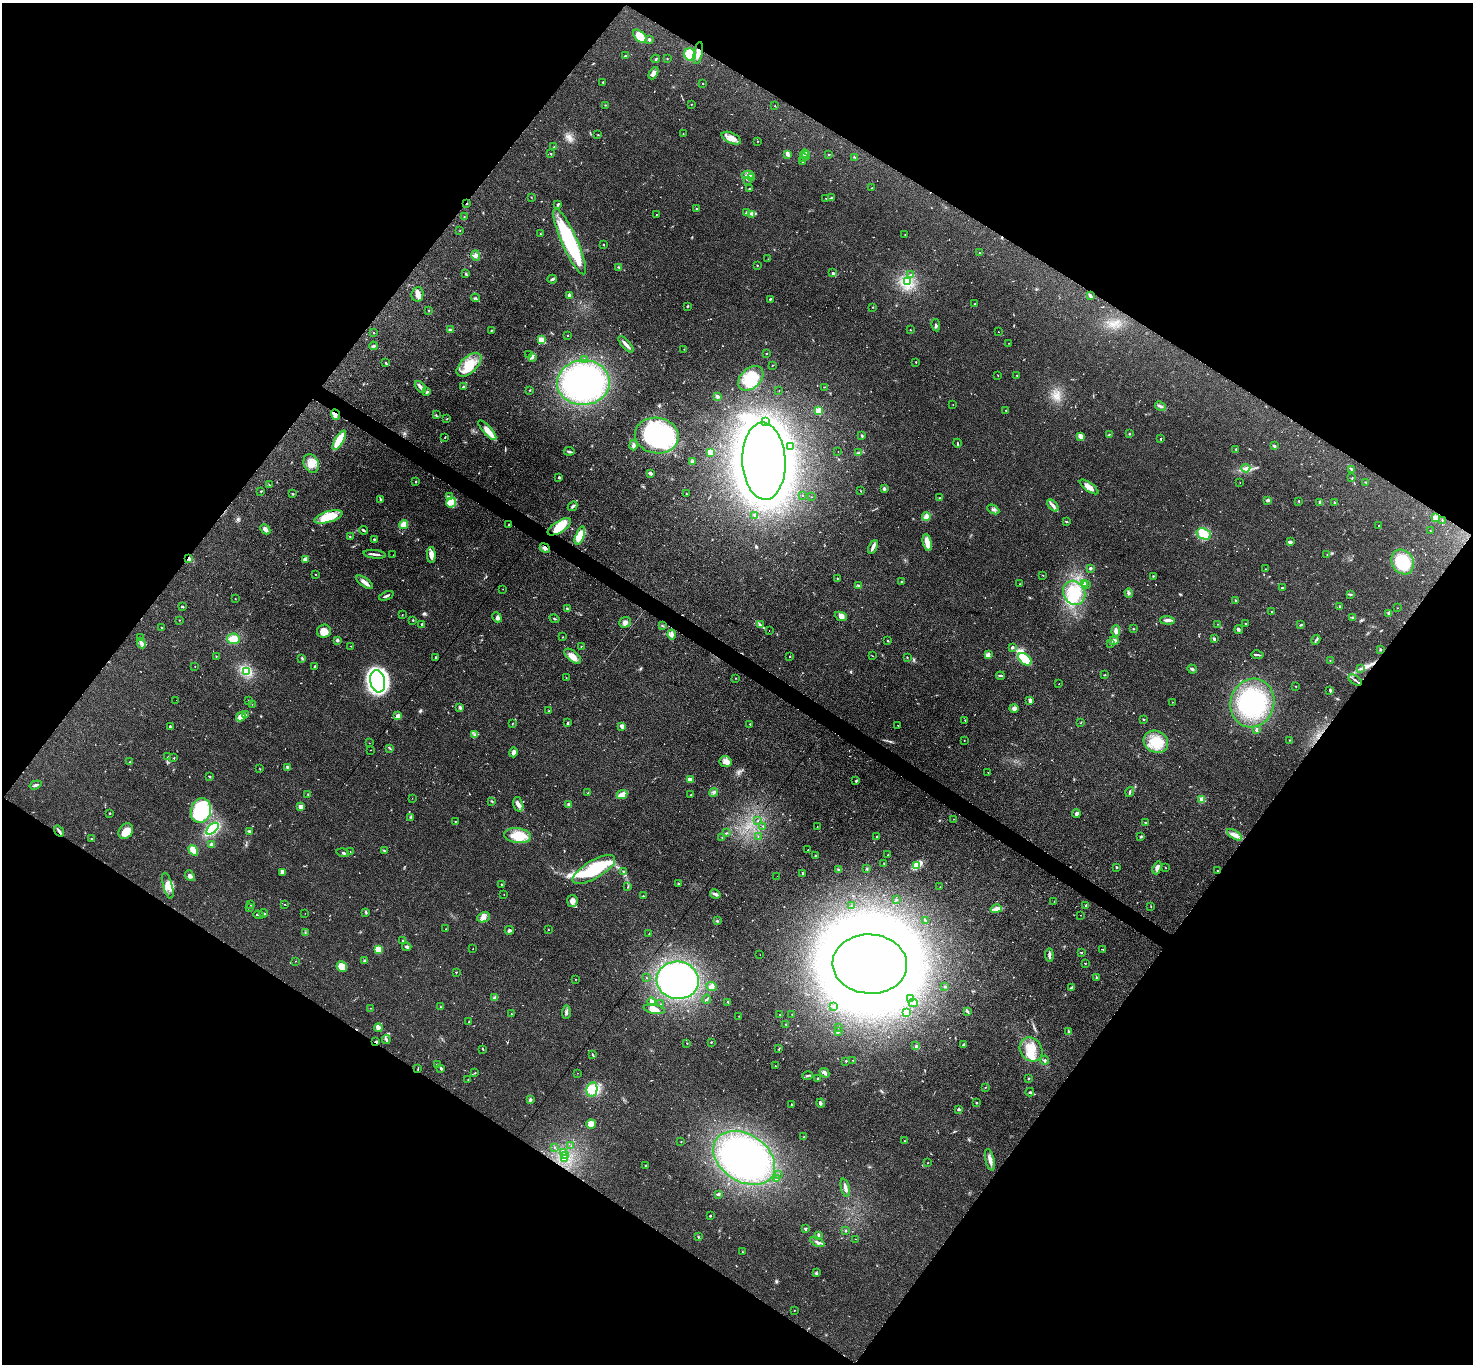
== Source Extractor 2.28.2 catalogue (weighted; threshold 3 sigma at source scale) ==
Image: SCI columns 47-5930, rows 310-5756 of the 6061 x 6051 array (HDU 1 of 3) = the unmasked area's bounding box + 8 px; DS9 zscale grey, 4 x 4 block average (1 PNG px = mean of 4 x 4 image px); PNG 1475 x 1366 px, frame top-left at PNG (2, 3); each listed source drawn as its Kron ellipse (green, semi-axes under 4 px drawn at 4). Shown black and unused: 49% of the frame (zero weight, under 3 of 4 exposures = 1% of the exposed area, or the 3 px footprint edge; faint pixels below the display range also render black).
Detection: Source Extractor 2.28.2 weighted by HDU 2 'WHT'. Background 0.12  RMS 0.0068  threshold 0.0307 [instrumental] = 3 sigma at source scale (4.5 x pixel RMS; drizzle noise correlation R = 1.50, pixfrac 1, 0.05/0.05 arcsec/px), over >= 5 px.
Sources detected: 712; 3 too faint to see at this stretch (4 x 4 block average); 13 inside a brighter object's white glare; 24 cosmic-ray / hot-pixel residue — neither listed nor drawn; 10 coinciding with a brighter row at this scale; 31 inside a brighter listed object's ellipse — not listed separately; of the other 631, all 500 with FLUX_AUTO >= 1.13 (the completeness limit of this list) listed and drawn (131 fainter detections not listed), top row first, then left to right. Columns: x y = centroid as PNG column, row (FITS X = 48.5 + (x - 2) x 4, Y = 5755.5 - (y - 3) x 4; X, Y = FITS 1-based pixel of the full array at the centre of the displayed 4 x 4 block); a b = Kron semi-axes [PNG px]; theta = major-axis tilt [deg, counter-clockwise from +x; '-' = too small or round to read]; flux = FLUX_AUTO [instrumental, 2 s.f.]
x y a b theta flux
640 36 8 5 -43 64
649 39 2 2 - 24
698 53 11 3 79 26
690 54 6 5 - 89
626 56 2 2 - 5.5
667 58 2 2 - 1.2
656 59 4 2 - 5.5
653 73 6 4 61 16
603 82 2 2 - 2.2
703 84 2 2 - 1.9
691 104 2 2 - 2.5
605 105 2 2 - 2
775 106 2 2 - 1.5
683 134 2 2 - 2
598 135 3 2 - 1.7
731 138 10 5 -24 39
757 141 2 2 - 1.1
554 147 2 2 - 1.2
551 154 2 2 - 1.8
787 154 4 3 - 13
805 154 4 2 - 5.1
829 155 3 2 - 2.3
806 156 4 2 - 6.4
854 157 3 2 - 2.9
804 158 4 2 - 6.9
802 162 2 2 - 2.9
748 175 6 2 -2 11
752 177 2 2 - 2.7
748 180 2 2 - 1.7
871 188 2 2 - 2
750 189 2 2 - 3.8
531 197 2 2 - 1.7
826 198 2 2 - 1.3
831 198 3 2 - 4
467 203 2 2 - 4.6
558 205 3 2 - 4.7
696 208 2 2 - 6.4
746 213 4 2 - 4.6
656 214 2 2 - 2.4
752 214 3 2 - 3
464 217 2 2 - 1.8
460 230 2 2 - 1.7
541 234 2 2 - 2.1
905 234 2 2 - 1.3
570 242 35 8 -66 360
604 245 2 2 - 1.9
979 253 2 2 - 1.4
476 256 5 4 - 11
768 259 2 2 - 1.4
757 265 2 2 - 6.2
619 267 2 2 - 2.1
833 273 3 3 - 6.6
466 274 3 2 - 3.5
911 275 2 2 - 3.6
552 279 4 2 - 7.9
907 282 4 3 - 16
417 294 7 6 - 24
569 295 4 3 - 8.3
1090 295 4 2 - 10
475 298 4 2 - 4.5
770 299 3 2 - 4.6
975 304 2 2 - 2
687 306 2 2 - 4.1
872 307 2 2 - 1.6
429 310 2 2 - 1.8
936 325 6 2 -79 6.8
451 330 4 3 - 10
491 330 2 2 - 2.6
910 330 2 2 - 1.7
998 332 2 2 - 9.8
374 333 2 2 - 1.8
567 336 2 2 - 3.3
542 340 2 2 - 200
1009 343 2 2 - 1.3
626 344 10 2 -48 18
373 346 4 2 - 4.9
684 349 2 2 - 1.2
767 353 2 2 - 4.7
529 354 2 2 - 2.3
532 358 3 2 - 5.8
584 360 2 2 - 1.7
916 362 2 2 - 2.2
386 363 3 2 - 3.9
469 365 15 8 43 83
773 365 2 2 - 2.1
998 375 2 2 - 1.3
1017 375 2 2 - 1.7
751 378 15 10 43 97
583 382 26 22 2 740
420 387 7 3 -48 22
463 387 3 2 - 4.4
824 387 2 2 - 1.4
530 390 2 2 - 2.1
779 390 2 2 - 1.4
427 392 3 2 - 5.7
717 396 3 3 - 5.9
953 404 2 2 - 1.6
1160 406 5 2 - 8.5
819 410 2 2 - 170
1006 410 2 2 - 4.1
336 414 5 3 - 10
436 415 3 2 - 2.3
447 419 2 2 - 2.1
766 421 2 2 - 2.5
487 430 12 3 -48 50
1109 434 3 2 - 1.9
1129 434 2 2 - 2.9
657 436 22 18 -8 780
862 436 3 2 - 4.7
1081 436 4 3 - 19
445 437 2 2 - 2
1161 439 3 2 - 3.1
339 440 11 3 59 150
957 443 4 2 - 3.6
633 445 5 3 - 10
790 446 2 2 - 1.7
1274 446 3 3 - 5.3
1236 449 2 2 - 2.9
569 451 5 2 - 6.7
838 451 2 2 - 1.2
710 452 2 2 - 150
858 453 2 2 - 2.8
764 461 38 21 -87 3900
692 462 3 2 - 5.2
311 463 10 7 -66 40
1246 468 4 2 - 8.2
1351 469 3 2 - 5.3
650 473 4 3 - 8.1
559 477 2 2 - 19
1352 478 4 2 - 1.9
415 481 2 2 - 2.2
1366 482 3 2 - 2.6
1240 483 2 2 - 1.2
269 485 2 2 - 1.6
1089 487 11 3 -36 30
884 489 3 3 - 5.4
261 491 2 2 - 2.4
861 491 2 2 - 1.6
293 494 3 2 - 3.3
686 494 2 2 - 1.9
802 495 2 2 - 1.6
449 497 3 2 - 4.9
811 497 2 2 - 1.2
940 498 2 2 - 2.4
380 500 4 2 - 6
1268 500 3 2 - 7.4
1299 501 2 2 - 2.3
451 502 5 4 - 21
1320 502 3 2 - 7.3
1335 502 2 2 - 4.2
573 506 5 3 - 7.2
1053 506 7 3 -48 13
993 509 6 2 -26 8.7
755 515 3 2 - 4.3
926 516 4 3 - 8.6
328 517 14 5 17 100
1435 518 2 2 - 120
1442 520 2 2 - 4.3
1066 521 3 2 - 3.9
404 525 5 4 - 28
509 525 2 2 - 3.3
1379 525 2 2 - 1.6
559 527 13 5 32 83
265 529 5 3 - 16
363 530 4 2 - 6.3
1430 530 2 2 - 1.2
1204 534 7 5 -19 70
580 535 9 4 70 56
350 537 2 2 - 1.8
374 539 3 2 - 3.8
927 542 8 4 -77 42
1290 542 4 3 - 7
873 547 7 3 63 13
545 548 5 3 - 12
375 554 11 2 -7 14
1327 554 2 2 - 1.3
393 555 2 2 - 1.3
431 555 8 4 -89 28
189 559 3 3 - 8
305 560 3 2 - 25
1403 562 13 10 -61 160
1090 568 3 2 - 7.6
1265 569 2 2 - 1.9
315 574 2 2 - 1.6
1043 575 2 2 - 1.7
1153 576 2 2 - 2.3
837 578 3 2 - 2.9
364 582 10 3 -36 24
901 582 2 2 - 2.8
1084 583 3 2 - 4.4
1020 584 2 2 - 2.3
859 585 4 2 - 4.3
1086 585 2 2 - 2
1282 588 2 2 - 4.7
503 589 2 2 - 1.1
1074 593 12 10 -59 85
1129 593 5 2 - 6.2
1350 594 4 2 - 4.7
386 596 7 2 23 12
235 599 2 2 - 1.9
1235 600 2 2 - 2.6
1339 606 2 2 - 5.4
182 607 3 2 - 3.9
1397 608 2 2 - 1.8
567 609 3 2 - 2.2
1272 611 2 2 - 2.8
1388 613 3 2 - 4.2
402 615 2 2 - 1.7
841 616 6 4 -23 22
497 617 5 3 - 8
1353 618 3 2 - 2.9
554 619 5 2 - 3.5
179 620 2 2 - 1.9
413 620 2 2 - 4.3
1168 620 7 2 -2 16
625 622 6 5 - 17
1218 624 2 2 - 1.2
1246 624 2 2 - 2.2
422 625 3 2 - 4
760 625 3 2 - 4.6
1301 625 3 2 - 3.7
663 626 3 2 - 2.5
161 628 2 2 - 2.2
1133 629 2 2 - 2.9
1239 629 4 3 - 6.7
769 630 2 2 - 2.1
324 631 7 6 - 44
1116 631 5 3 - 17
672 634 5 4 - 13
562 637 2 2 - 1.4
140 638 2 2 - 2.1
233 639 6 5 - 41
1214 639 2 2 - 7.7
337 640 3 3 - 8.9
888 640 2 2 - 3.6
1316 640 5 2 - 5.8
1114 641 4 3 - 24
141 643 5 3 - 11
1110 643 2 2 - 7.7
351 646 2 2 - 1.7
581 646 2 2 - 1.8
1012 647 2 2 - 9.1
1380 649 2 2 - 4.2
988 654 4 3 - 11
1257 655 6 2 -10 7
216 656 2 2 - 1.7
573 656 10 5 -39 32
872 656 2 2 - 1.3
789 657 2 2 - 2.6
907 657 2 2 - 2.9
436 658 3 2 - 7.4
302 659 3 2 - 4.2
1025 659 8 5 -40 160
1330 660 2 2 - 2.3
195 666 2 2 - 1.4
315 666 2 2 - 2.8
1192 669 5 2 - 6.3
1360 669 2 2 - 1.6
246 671 4 3 - 14
1104 675 3 2 - 2.5
1000 676 4 2 - 6.1
566 678 2 2 - 1.9
736 678 2 2 - 1.6
1355 680 7 2 -35 9.2
378 681 11 7 -78 370
1059 683 2 2 - 2.2
1296 686 2 2 - 1.9
1330 690 3 2 - 4.8
176 700 2 2 - 3.2
1030 700 4 3 - 12
248 701 2 2 - 2.9
1172 702 2 2 - 1.7
1252 703 24 22 72 330
252 704 2 2 - 1.2
459 707 4 2 - 5.3
1014 708 4 3 - 15
549 711 2 2 - 2.1
246 715 2 2 - 1.7
398 716 4 3 - 16
241 717 5 3 - 59
1144 719 2 2 - 4.3
965 720 2 2 - 1.5
1081 722 2 2 - 1.6
568 723 4 2 - 4.5
512 724 3 2 - 1.6
750 724 3 2 - 3.1
898 725 2 2 - 1.1
622 726 3 2 - 20
170 727 3 2 - 3.2
1257 729 4 2 - 5.8
474 734 2 2 - 5.3
964 740 2 2 - 2.9
1289 740 2 2 - 2.7
1156 742 12 10 -27 87
369 743 2 2 - 1.4
390 748 2 2 - 2.3
370 750 2 2 - 1.4
513 752 5 3 - 20
168 757 2 2 - 1.5
174 758 2 2 - 2.5
130 762 2 2 - 2.9
726 762 6 5 - 20
287 767 2 2 - 24
259 769 3 2 - 1.4
988 772 2 2 - 2.3
210 777 2 2 - 7.7
690 780 2 2 - 84
856 781 3 2 - 4.2
35 785 6 2 18 8.5
714 792 4 2 - 7.6
1130 792 5 2 - 6.2
588 793 2 2 - 1.7
308 794 2 2 - 2
622 795 5 3 - 49
691 795 2 2 - 3.2
412 798 2 2 - 1.3
1202 799 2 2 - 110
492 801 2 2 - 2.1
518 804 7 4 -76 19
569 805 2 2 - 60
301 807 2 2 - 73
201 811 12 10 75 330
110 813 2 2 - 8.6
1076 814 4 3 - 6.3
411 817 3 2 - 1.8
954 819 3 2 - 1.2
456 821 2 2 - 2
758 821 2 2 - 1.2
1145 822 2 2 - 2.7
763 826 2 2 - 1.4
817 827 2 2 - 1.2
212 829 7 4 43 210
59 831 6 2 -55 11
126 831 8 6 52 39
249 831 4 2 - 4.3
727 833 2 2 - 3.1
1234 835 8 4 -33 22
518 836 13 7 -7 100
877 836 2 2 - 5.1
722 837 2 2 - 1.9
758 837 2 2 - 1.8
1141 837 2 2 - 4.4
91 839 2 2 - 2.5
212 844 3 3 - 9.2
193 850 6 3 -56 52
807 850 2 2 - 3.8
384 851 2 2 - 2.8
350 852 2 2 - 1.2
343 853 6 2 -15 4.7
888 854 2 2 - 1.5
815 856 2 2 - 4.1
884 863 2 2 - 1.9
917 865 4 3 - 12
1117 867 2 2 - 3.8
1165 867 2 2 - 1.5
1157 868 6 4 72 14
594 869 24 9 30 290
839 869 3 2 - 5.1
867 869 3 2 - 3.5
624 871 2 2 - 2.5
1218 871 3 2 - 2.4
283 872 4 3 - 24
803 873 3 2 - 3.9
190 876 6 4 -49 11
777 876 2 2 - 2
502 884 2 2 - 3.1
679 884 3 2 - 3.3
168 886 13 4 -74 31
627 887 2 2 - 1.4
940 887 2 2 - 1.2
504 894 2 2 - 1.3
715 894 5 3 - 8.8
643 896 2 2 - 1.9
896 900 2 2 - 1.8
572 901 6 5 - 23
1054 901 2 2 - 2.3
251 905 2 2 - 1.4
285 905 2 2 - 1.4
851 906 2 2 - 3.9
1086 906 3 2 - 8.5
250 907 2 2 - 1.7
1151 907 2 2 - 1.6
996 909 5 4 - 13
366 912 4 2 - 4.4
264 913 4 2 - 5.8
305 913 2 2 - 1.2
259 915 5 2 - 4.3
1081 915 2 2 - 1.2
484 917 7 4 23 23
717 921 3 2 - 3.6
925 921 3 2 - 2.9
446 929 2 2 - 1.4
548 929 2 2 - 1.3
509 930 4 3 - 7.8
305 932 3 2 - 3
649 934 2 2 - 1.3
403 941 2 2 - 5.4
407 947 4 2 - 11
473 949 2 2 - 1.5
1103 949 2 2 - 1.1
378 950 2 2 - 120
1081 952 2 2 - 7.1
760 955 2 2 - 2
1049 955 6 3 -85 9.8
365 960 3 2 - 5
295 961 2 2 - 1.4
1085 963 2 2 - 4.9
870 964 37 29 -3 4900
342 966 5 5 - 67
456 972 2 2 - 2.5
1097 977 2 2 - 1.5
646 978 2 2 - 2.1
575 979 2 2 - 1.3
678 980 21 18 -7 1100
711 986 6 3 -23 12
945 986 2 2 - 3.7
1072 987 4 2 - 5.5
495 998 2 2 - 70
707 999 4 2 - 4
910 999 2 2 - 1.3
652 1001 4 3 - 12
728 1002 3 2 - 2.9
913 1003 4 2 - 4.2
660 1004 2 2 - 2
833 1006 2 2 - 2
441 1007 2 2 - 1.3
370 1008 2 2 - 1.2
654 1009 10 4 -11 29
967 1011 4 2 - 5.7
566 1012 7 2 87 8.5
906 1013 4 3 - 29
511 1014 2 2 - 1.5
792 1014 2 2 - 1.3
780 1015 3 2 - 1.6
739 1016 2 2 - 1.5
469 1022 2 2 - 1.7
786 1024 3 2 - 3.3
838 1027 2 2 - 1.4
378 1028 4 3 - 29
838 1032 3 2 - 4.3
1069 1032 2 2 - 2.5
386 1040 4 2 - 6.5
376 1042 2 2 - 4.5
711 1042 2 2 - 2.9
687 1043 2 2 - 2.2
963 1045 4 3 - 6.3
916 1046 3 2 - 2.9
483 1049 3 2 - 2.6
779 1049 2 2 - 2.5
1031 1049 13 10 -54 67
593 1055 3 2 - 2.7
853 1060 2 2 - 1.3
1045 1060 4 2 - 4.2
846 1061 2 2 - 3.9
437 1065 4 2 - 4
775 1066 2 2 - 2.8
441 1068 3 2 - 7.7
418 1069 3 2 - 3
475 1073 2 2 - 2.6
577 1073 2 2 - 1.2
824 1073 5 2 - 12
808 1076 5 2 - 6.2
818 1078 2 2 - 11
468 1079 2 2 - 3.2
1029 1079 2 2 - 2.6
985 1087 2 2 - 1.6
592 1089 7 5 79 35
1030 1092 4 2 - 5.1
530 1100 4 3 - 6.1
821 1103 4 2 - 5.6
976 1103 3 2 - 3.6
791 1105 2 2 - 1.5
959 1109 2 2 - 7.6
591 1124 5 4 - 41
804 1137 2 2 - 1.9
905 1141 2 2 - 1.5
681 1142 2 2 - 3.6
571 1146 2 2 - 1.7
554 1147 2 2 - 2.1
564 1152 2 2 - 2.2
565 1156 2 2 - 2.5
744 1158 34 23 -33 770
565 1159 2 2 - 5.3
990 1160 11 3 -76 19
928 1163 2 2 - 1.3
645 1165 2 2 - 2.1
778 1174 2 2 - 1.3
776 1178 2 2 - 7.6
845 1188 9 2 -76 19
718 1194 3 2 - 5.8
710 1216 2 2 - 12
805 1229 3 2 - 5.6
846 1231 2 2 - 1.5
818 1235 3 2 - 4.8
698 1237 2 2 - 2.6
856 1239 2 2 - 1.4
817 1242 7 2 -27 9.5
743 1252 2 2 - 1.7
816 1273 3 2 - 4.2
794 1310 2 2 - 1.4
Overlapping masked pixels (flux is a lower limit): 10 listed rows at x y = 698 53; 467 203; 336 414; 509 525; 545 548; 189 559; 59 831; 1218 871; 376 1042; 418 1069
Diffuse or blended objects may show on this block-average render without a row.